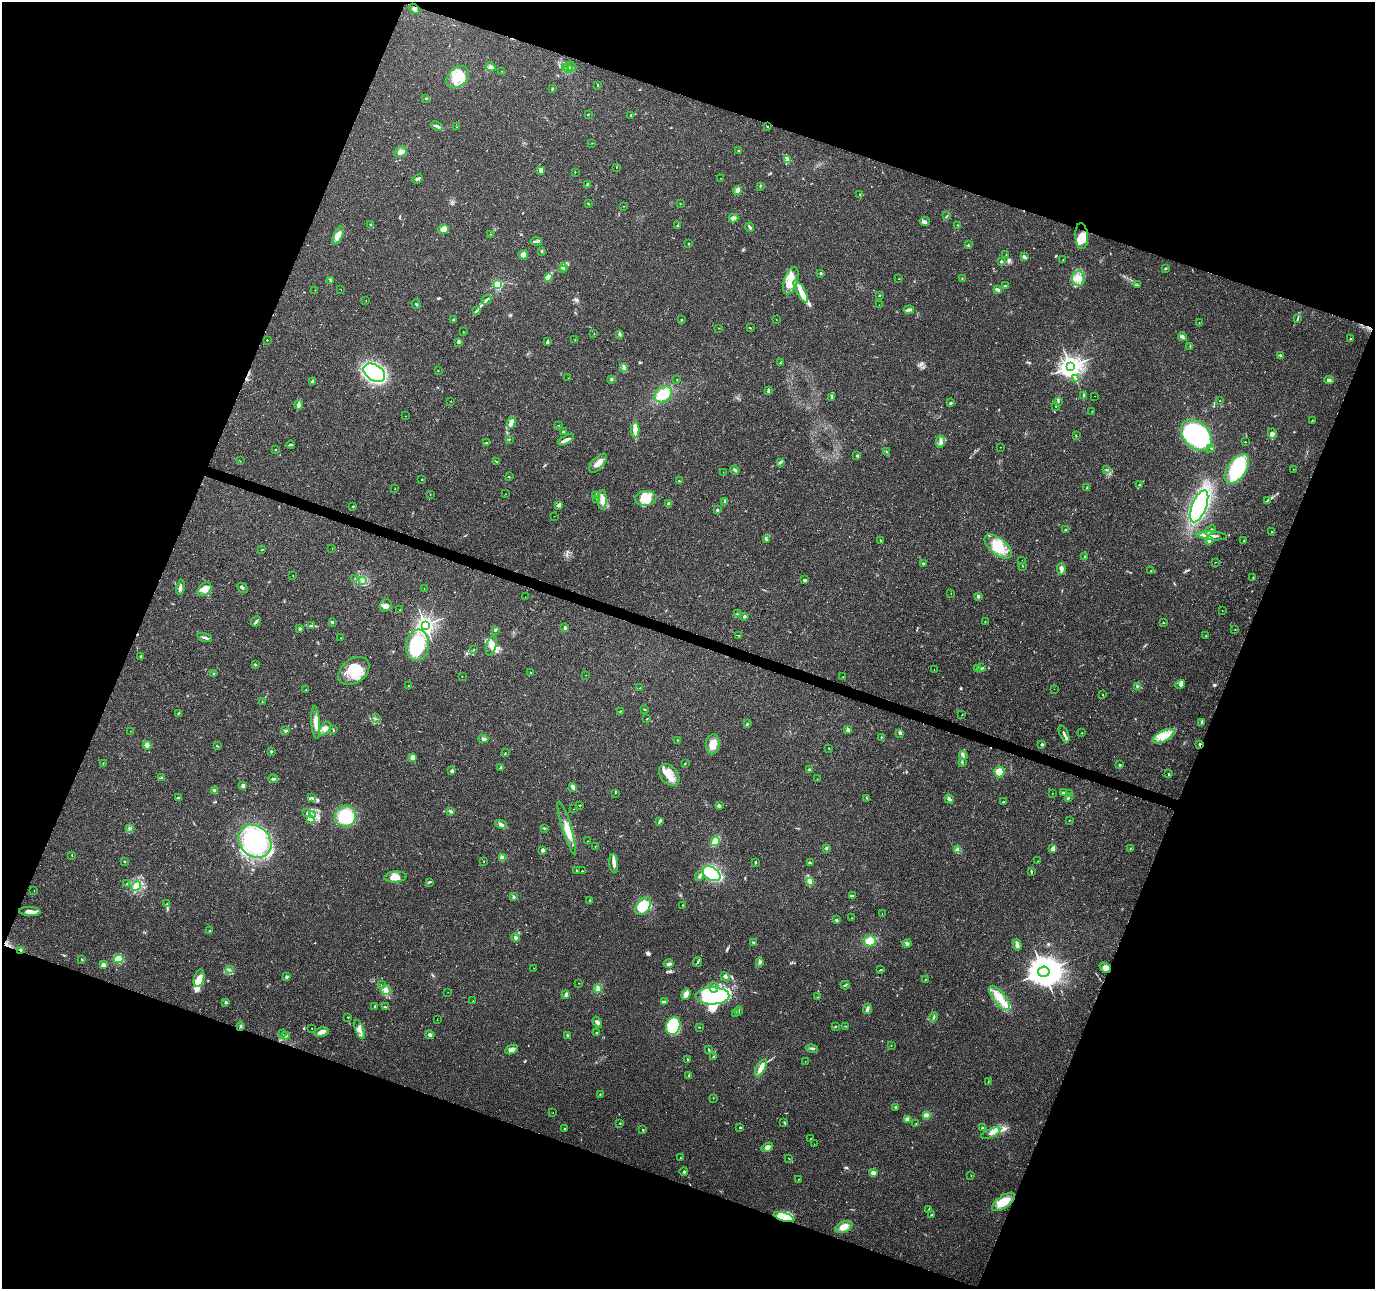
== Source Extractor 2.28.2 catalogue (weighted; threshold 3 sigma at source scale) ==
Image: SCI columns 6-5494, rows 218-5364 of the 5505 x 5644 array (HDU 1 of 3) = the unmasked area's bounding box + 8 px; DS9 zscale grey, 4 x 4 block average (1 PNG px = mean of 4 x 4 image px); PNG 1377 x 1291 px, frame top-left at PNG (2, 2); each listed source drawn as its Kron ellipse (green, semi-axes under 4 px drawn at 4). Shown black and unused: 41% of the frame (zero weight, under 3 of 4 exposures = <1% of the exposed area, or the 3 px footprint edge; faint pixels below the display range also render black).
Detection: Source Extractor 2.28.2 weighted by HDU 2 'WHT'. Background 0.0464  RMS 0.0039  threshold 0.0174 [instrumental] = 3 sigma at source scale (4.5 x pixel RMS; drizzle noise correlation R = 1.50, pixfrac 1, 0.0396/0.0396 arcsec/px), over >= 5 px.
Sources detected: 509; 7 inside a brighter object's white glare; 5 cosmic-ray / hot-pixel residue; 2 long thin detections or spike segments (spike, bleed or trail) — neither listed nor drawn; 11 coinciding with a brighter row at this scale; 42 inside a brighter listed object's ellipse — not listed separately; the other 442 listed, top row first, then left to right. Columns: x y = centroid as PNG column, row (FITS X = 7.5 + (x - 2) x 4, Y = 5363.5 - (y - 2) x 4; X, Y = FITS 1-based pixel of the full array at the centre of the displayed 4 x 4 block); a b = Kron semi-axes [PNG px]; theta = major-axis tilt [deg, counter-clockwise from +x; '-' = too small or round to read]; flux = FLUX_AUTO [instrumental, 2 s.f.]
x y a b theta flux
415 9 6 4 -43 6.6
491 67 4 3 - 5.2
565 67 4 2 - 2.8
571 67 5 3 - 5.3
569 69 4 3 - 21
502 71 2 2 - 0.73
458 77 13 9 43 59
598 85 2 2 - 1.4
552 89 4 2 - 1.7
425 98 3 2 - 1.9
588 115 3 2 - 1.5
631 115 2 2 - 1.1
437 126 6 2 -25 4.8
457 127 2 2 - 1
767 127 2 2 - 1.1
592 143 2 2 - 0.51
739 150 3 2 - 1.9
401 152 6 4 27 17
787 159 4 3 - 6.3
617 167 2 2 - 0.69
541 170 3 3 - 9.4
575 172 2 2 - 0.88
721 178 2 2 - 0.55
417 179 6 2 26 4
587 184 4 2 - 2.7
760 186 3 2 - 1.1
737 190 4 4 - 10
860 194 2 2 - 1.1
588 203 2 2 - 1.2
680 204 2 2 - 0.8
623 206 2 2 - 0.74
947 216 3 2 - 0.97
733 218 5 4 - 8.7
925 221 5 4 - 4.8
370 225 2 2 - 0.91
958 225 2 2 - 0.74
677 226 3 2 - 2.4
750 227 5 2 - 3.6
444 229 5 5 - 21
491 234 2 2 - 0.97
338 236 10 4 66 21
1082 236 13 6 -86 31
536 241 5 2 - 4.3
689 244 2 2 - 3.6
968 245 2 2 - 1.5
541 251 2 2 - 1.8
523 255 5 4 - 11
1006 255 2 2 - 0.66
1024 257 3 2 - 10
1063 260 2 2 - 0.66
1001 261 2 2 - 9.8
563 267 2 2 - 2.6
1165 269 3 2 - 2
563 270 3 2 - 2.1
821 273 2 2 - 4.2
548 278 3 3 - 3.8
962 278 2 2 - 1
1078 278 7 6 - 18
899 279 2 2 - 0.82
791 280 14 6 72 37
330 281 2 2 - 1
498 285 2 2 - 290
1137 285 2 2 - 1.2
1005 286 2 2 - 2.4
341 289 2 2 - 0.97
315 290 2 2 - 0.51
998 290 4 2 - 10
801 291 13 4 -61 20
879 295 2 2 - 1.1
366 300 2 2 - 0.66
486 300 5 2 - 4.1
416 304 5 2 - 2.3
879 305 2 2 - 1.3
476 310 2 2 - 1.6
909 310 5 2 - 4.3
1297 318 4 2 - 2.2
681 319 3 2 - 1.3
776 319 2 2 - 0.46
453 320 2 2 - 7.4
1199 322 2 2 - 0.47
719 328 2 2 - 0.79
750 328 2 2 - 1.1
464 332 2 2 - 0.78
594 334 2 2 - 0.9
619 334 2 2 - 2
1182 337 4 4 - 5.7
1351 339 2 2 - 1.2
267 340 2 2 - 1.1
575 340 2 2 - 0.51
458 342 2 2 - 5.4
547 342 4 2 - 3.5
1190 346 3 2 - 1.3
1281 355 3 2 - 2.1
780 363 2 2 - 0.93
1071 366 4 3 - 1700
624 367 4 3 - 5
438 371 2 2 - 0.77
374 373 12 8 -33 410
568 378 2 2 - 0.94
612 379 2 2 - 3.5
1075 379 2 2 - 0.92
677 380 2 2 - 0.65
1329 380 5 2 - 6
312 381 4 2 - 4.3
768 391 4 3 - 2.7
663 394 9 7 37 46
1083 395 3 2 - 1.8
1095 396 2 2 - 0.41
832 397 2 2 - 1.5
451 401 2 2 - 0.77
1058 401 2 2 - 1.1
1220 401 2 2 - 0.77
950 403 3 2 - 3.7
298 405 5 3 - 8.1
1056 406 2 2 - 0.74
1092 411 2 2 - 1.3
406 416 2 2 - 0.52
1313 420 2 2 - 1.1
511 422 6 3 74 16
559 425 2 2 - 0.47
635 430 7 3 -88 21
563 432 4 2 - 2.4
1272 433 5 3 - 5.6
1196 435 18 12 -44 380
1076 436 2 2 - 1.2
509 439 2 2 - 0.98
566 440 9 3 30 9
940 442 6 2 80 5.6
1245 442 3 2 - 0.86
486 443 4 2 - 2.2
291 444 4 2 - 3
1000 447 2 2 - 0.4
1211 448 2 2 - 1.4
276 449 2 2 - 1.2
886 452 2 2 - 1.5
857 456 2 2 - 3.5
240 461 2 2 - 0.94
497 462 3 2 - 1.5
780 462 3 2 - 2.7
598 463 11 5 47 18
1237 469 16 9 54 150
1293 469 2 2 - 0.68
735 470 5 2 - 4.6
1106 470 2 2 - 1.4
723 472 2 2 - 0.73
509 477 2 2 - 1.2
422 479 2 2 - 2.6
679 481 3 2 - 1.9
1139 485 3 2 - 2.9
1086 488 2 2 - 0.81
395 489 2 2 - 1.3
505 494 2 2 - 0.71
430 495 2 2 - 0.54
596 496 2 2 - 0.67
646 498 10 7 4 37
597 499 3 2 - 2.6
602 500 9 4 88 15
1268 500 4 2 - 2.6
725 501 4 2 - 2.8
668 504 2 2 - 28
558 505 3 3 - 3.7
352 506 3 2 - 1.4
1199 506 17 7 68 350
717 510 2 2 - 3.7
554 516 2 2 - 0.42
1066 530 3 2 - 3.6
1210 530 6 2 39 3.7
1272 532 3 2 - 1.6
1212 536 15 3 -4 16
767 540 3 2 - 1.2
881 541 3 2 - 1.9
1209 541 3 2 - 2
1244 541 3 2 - 1.5
998 546 16 8 -39 52
332 548 2 2 - 1.2
262 550 2 2 - 0.63
1084 557 2 2 - 1.6
1022 560 2 2 - 0.43
1215 562 2 2 - 0.66
923 563 2 2 - 5.1
1023 566 2 2 - 0.67
1062 569 6 3 -84 9.6
1151 571 2 2 - 0.7
293 575 2 2 - 0.47
1253 577 2 2 - 1.3
355 579 2 2 - 1.1
804 580 4 2 - 3.1
363 581 2 2 - 2.4
180 587 7 3 79 7.9
242 588 6 2 -45 3.4
204 589 8 6 44 20
424 589 2 2 - 0.77
951 593 2 2 - 0.58
978 596 3 2 - 5.2
525 597 2 2 - 0.4
385 605 6 5 - 12
400 610 2 2 - 0.77
1222 610 2 2 - 0.62
737 614 2 2 - 2.7
744 616 2 2 - 18
985 621 2 2 - 0.74
256 622 6 2 49 4.7
332 622 3 2 - 2.7
1163 623 2 2 - 0.8
425 625 3 2 - 1100
311 626 3 2 - 3
564 628 3 2 - 2.4
300 629 3 2 - 3.2
1235 629 2 2 - 0.51
496 630 2 2 - 1.1
739 635 3 2 - 1
1206 636 2 2 - 1.3
205 638 8 2 -18 5.5
341 638 2 2 - 0.54
418 645 16 11 83 160
491 646 10 5 75 14
474 650 2 2 - 0.63
141 656 3 2 - 1.8
255 664 2 2 - 1.5
978 668 4 2 - 4.6
982 668 2 2 - 1.5
934 670 2 2 - 0.81
354 671 17 12 35 67
530 672 2 2 - 2.5
213 674 2 2 - 1.5
586 675 2 2 - 0.56
462 676 2 2 - 0.5
843 677 2 2 - 0.49
1180 684 5 3 - 4.8
408 686 2 2 - 0.73
1138 686 3 2 - 1.2
640 688 2 2 - 0.94
1054 689 2 2 - 0.44
306 690 2 2 - 1.4
1103 695 2 2 - 0.96
262 702 2 2 - 0.92
645 710 3 2 - 2.1
620 711 2 2 - 1.7
178 713 2 2 - 0.88
962 715 2 2 - 0.9
376 719 2 2 - 0.76
647 719 2 2 - 1.6
316 722 16 4 -85 22
747 723 2 2 - 0.89
1201 723 4 2 - 1.7
325 729 8 4 53 11
333 729 3 2 - 1.4
848 730 2 2 - 31
130 731 2 2 - 0.52
286 731 3 2 - 4.2
900 733 4 3 - 4.2
1082 733 2 2 - 2.2
1064 734 9 2 -66 7.2
1164 736 12 5 25 26
881 737 2 2 - 0.9
483 739 5 3 - 5.9
677 740 2 2 - 0.69
713 744 10 7 85 26
1042 744 2 2 - 7.5
1200 744 2 2 - 9.5
147 745 4 3 - 9.2
218 746 2 2 - 0.95
829 749 2 2 - 0.75
271 751 2 2 - 11
505 753 2 2 - 0.91
963 755 4 2 - 3.9
412 757 2 2 - 44
962 762 2 2 - 1.7
103 763 2 2 - 1.1
685 763 2 2 - 1.8
1120 765 2 2 - 6.8
501 767 3 2 - 4.2
809 770 2 2 - 2.6
452 771 3 3 - 4.2
999 772 5 5 - 27
1169 774 3 2 - 1.5
669 775 12 8 -51 30
162 777 4 2 - 2.8
273 779 5 2 - 3.4
817 779 2 2 - 0.51
243 786 2 2 - 39
573 787 4 2 - 9.3
215 790 3 3 - 4.4
616 793 2 2 - 0.61
1052 793 2 2 - 0.69
1064 793 4 3 - 6.5
1070 794 3 2 - 1.9
312 797 2 2 - 1.6
178 798 3 2 - 5.4
866 798 2 2 - 1.4
1068 798 3 2 - 1.6
949 799 5 3 - 4.7
1004 802 4 2 - 3.3
579 805 2 2 - 1.1
720 805 2 2 - 1.2
573 809 2 2 - 0.51
450 811 4 2 - 4.8
307 813 3 2 - 1.9
313 814 2 2 - 2
346 816 10 10 - 140
310 820 3 2 - 2.1
1069 820 2 2 - 0.96
660 822 2 2 - 2.1
501 824 6 3 -26 5.3
544 828 2 2 - 1.5
567 828 28 4 -73 34
129 829 2 2 - 1.6
255 841 18 15 -43 260
588 841 2 2 - 0.85
715 841 5 3 - 34
595 846 2 2 - 0.56
826 848 2 2 - 17
1053 848 2 2 - 43
1130 848 2 2 - 1.1
543 850 4 3 - 3.7
958 850 3 3 - 16
72 855 2 2 - 1
502 858 2 2 - 79
124 861 3 2 - 1.3
484 861 2 2 - 0.78
1038 861 2 2 - 0.64
810 862 2 2 - 1.5
614 863 9 3 -86 12
755 863 3 2 - 1.9
576 870 3 2 - 1.2
582 871 2 2 - 1.1
1031 871 3 2 - 2.7
712 874 9 6 -30 150
700 876 5 2 - 4.8
395 877 11 5 4 22
810 881 3 3 - 4.5
429 882 3 2 - 2.3
127 884 2 2 - 1.4
136 886 5 4 - 11
34 890 2 2 - 0.79
853 896 2 2 - 1.6
513 897 3 2 - 3.3
590 900 2 2 - 3.4
167 904 2 2 - 0.99
683 905 2 2 - 1.2
643 906 10 6 55 67
30 912 11 4 -3 14
882 914 2 2 - 0.82
852 918 3 2 - 1.2
836 920 3 3 - 2.9
210 931 2 2 - 0.91
515 938 4 4 - 6.3
870 941 6 5 - 24
753 943 3 2 - 2.1
907 943 4 3 - 4.4
1017 945 6 2 -74 8.3
21 950 3 2 - 2.8
82 959 3 2 - 1.5
119 959 4 4 - 37
697 962 5 2 - 2.9
759 962 4 2 - 3.3
669 964 5 3 - 4.9
103 965 2 2 - 42
534 968 2 2 - 0.46
1105 968 6 4 -41 12
229 970 2 2 - 1.7
880 970 3 2 - 1.5
1044 972 6 5 - 4600
287 977 2 2 - 6.9
725 977 5 3 - 4.6
199 978 9 5 74 17
925 979 2 2 - 0.69
578 983 2 2 - 0.45
381 985 2 2 - 0.97
845 985 4 2 - 2.3
713 987 5 3 - 8.2
598 988 2 2 - 1.8
386 990 5 4 - 9.2
448 992 2 2 - 0.39
566 994 3 2 - 3.1
686 994 5 3 - 15
712 996 17 8 1 210
818 997 3 2 - 1.3
999 998 14 6 -51 32
473 1001 2 2 - 0.63
226 1002 2 2 - 13
664 1002 4 2 - 2.3
375 1006 2 2 - 2.8
385 1007 4 2 - 3.4
867 1009 5 2 - 5.4
739 1011 4 2 - 2.6
736 1014 2 2 - 1.2
348 1017 2 2 - 1.2
934 1017 4 2 - 2.2
437 1020 2 2 - 0.39
597 1022 6 3 -58 6.4
241 1026 3 2 - 2.5
673 1026 9 7 71 110
845 1026 3 2 - 1
699 1027 2 2 - 1.4
835 1027 2 2 - 1
312 1028 2 2 - 1
359 1029 10 3 -66 11
321 1032 7 4 14 10
596 1033 3 2 - 2.1
282 1034 2 2 - 0.55
430 1035 4 3 - 5.8
567 1035 3 2 - 2.4
286 1036 4 2 - 3
891 1046 2 2 - 0.64
812 1048 6 2 -11 3.8
511 1050 7 4 24 11
709 1050 3 2 - 2
713 1056 3 2 - 1.3
687 1059 3 2 - 1.6
805 1061 2 2 - 0.53
761 1068 9 4 62 22
689 1075 3 2 - 2.5
988 1081 2 2 - 0.75
600 1094 2 2 - 1.7
713 1098 2 2 - 0.53
895 1107 2 2 - 8.3
553 1112 2 2 - 0.43
926 1115 4 3 - 6.2
907 1119 4 3 - 6
784 1122 3 2 - 1.7
620 1123 2 2 - 1.8
916 1124 2 2 - 1.5
565 1128 2 2 - 3.2
740 1128 3 2 - 1.6
983 1128 3 2 - 3.9
643 1130 3 2 - 1.9
991 1133 10 2 23 7.6
811 1139 2 2 - 0.96
814 1144 2 2 - 0.72
767 1147 6 4 31 11
680 1157 2 2 - 0.7
789 1158 3 2 - 0.96
684 1172 4 2 - 2.3
873 1173 2 2 - 49
971 1175 2 2 - 0.77
798 1179 2 2 - 0.59
1003 1202 13 6 35 41
929 1209 3 2 - 1.5
932 1215 3 2 - 1.7
784 1217 10 4 -17 73
844 1227 9 5 24 21
Overlapping masked pixels (flux is a lower limit): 4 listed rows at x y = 1200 744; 21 950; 1105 968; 784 1217
Diffuse or blended objects may show on this block-average render without a row.